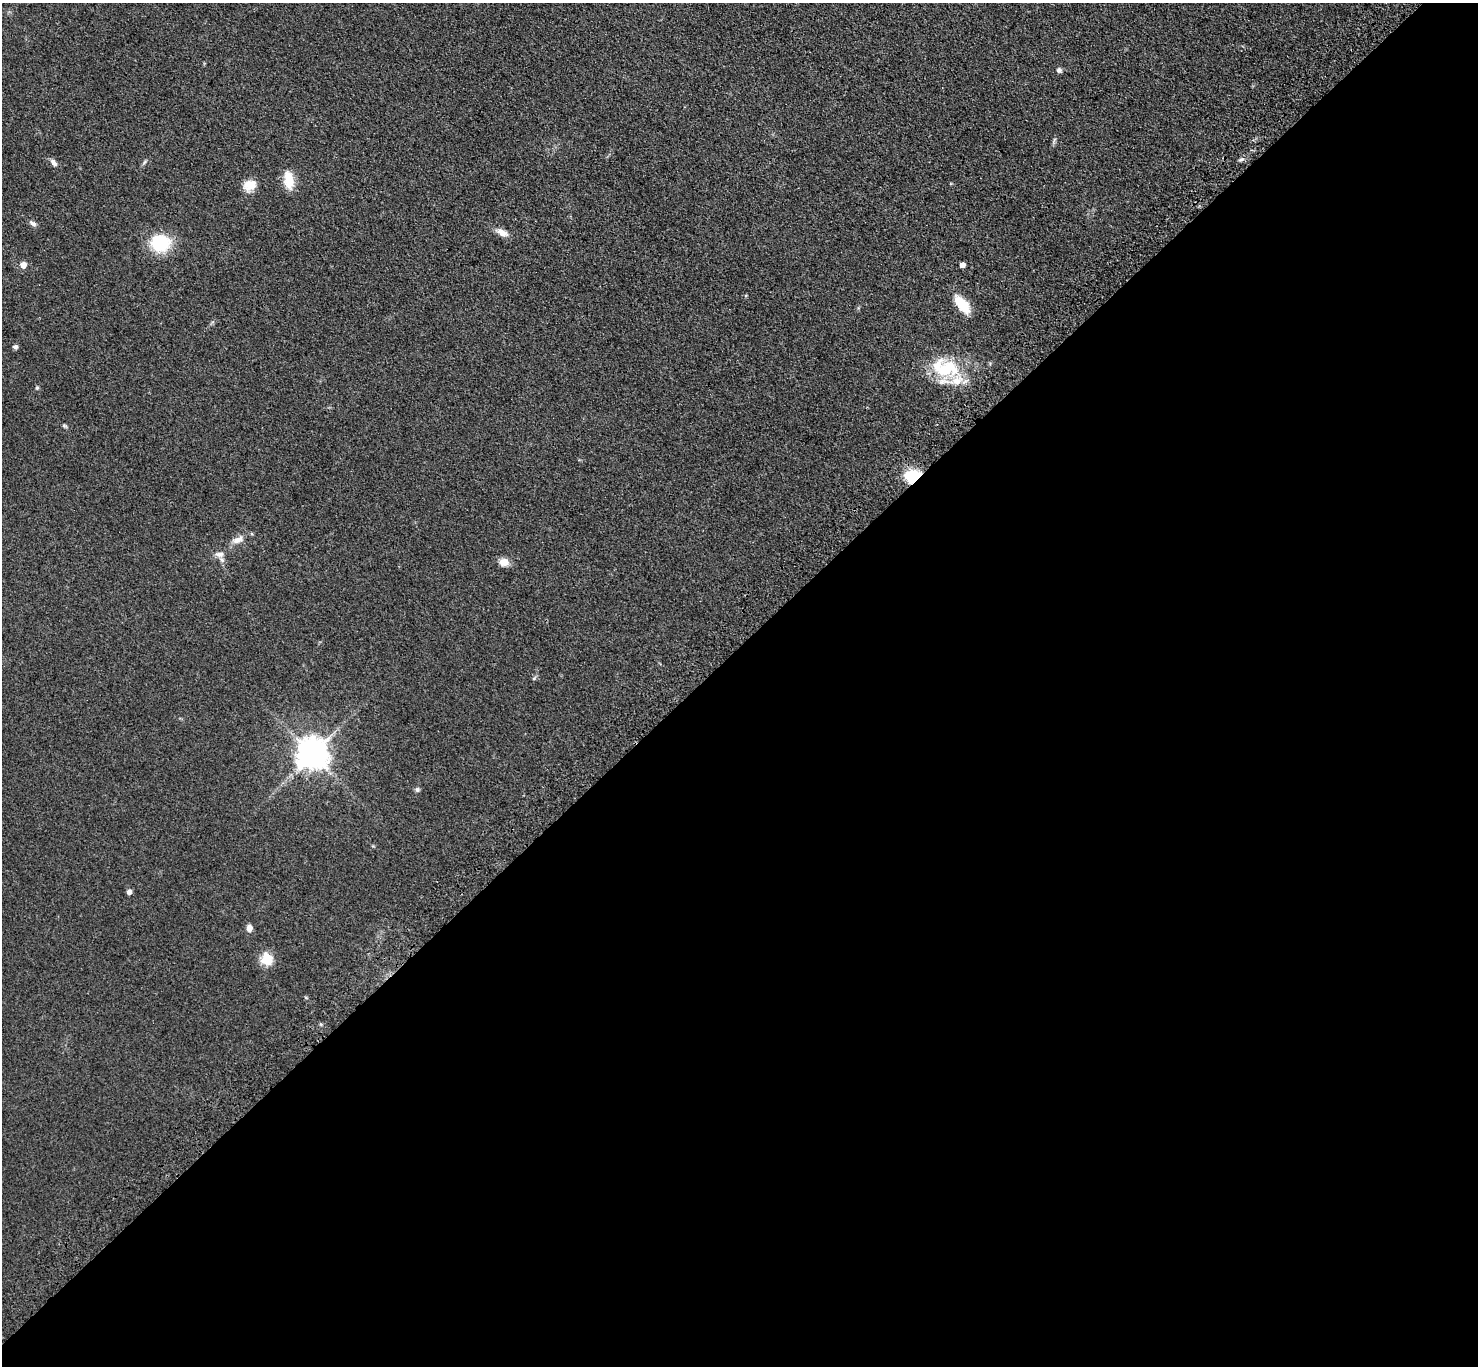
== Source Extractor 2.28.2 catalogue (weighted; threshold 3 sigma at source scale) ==
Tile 15 of 4 x 4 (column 3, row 4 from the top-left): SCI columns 3063-4538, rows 263-1626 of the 6123 x 6123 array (HDU 1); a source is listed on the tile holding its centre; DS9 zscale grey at full resolution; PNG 1480 x 1368 px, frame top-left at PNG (2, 3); no overlay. Shown black and unused: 53% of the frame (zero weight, under 3 of 4 exposures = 8% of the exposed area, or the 3 px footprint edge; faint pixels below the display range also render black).
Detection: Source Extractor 2.28.2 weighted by HDU 2 'WHT'; one run over the whole footprint, this tile lists its part. Background 0.122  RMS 0.0078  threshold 0.0352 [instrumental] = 3 sigma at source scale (4.5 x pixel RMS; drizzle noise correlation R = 1.50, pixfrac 1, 0.05/0.05 arcsec/px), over >= 5 px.
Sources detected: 27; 2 inside a brighter listed object's ellipse — not listed separately; the other 25 listed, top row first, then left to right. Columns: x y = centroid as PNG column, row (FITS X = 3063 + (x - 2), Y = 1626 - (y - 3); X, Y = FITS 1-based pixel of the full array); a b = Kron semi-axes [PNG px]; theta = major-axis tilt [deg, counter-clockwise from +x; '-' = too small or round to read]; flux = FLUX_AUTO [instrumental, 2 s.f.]
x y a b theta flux
1059 70 7 6 - 2
1241 159 8 4 19 1.7
53 163 11 6 -51 3
289 180 22 11 -81 14
250 185 16 12 29 9.8
33 223 10 5 -29 2.4
502 232 16 8 -30 5.9
160 243 23 20 1 33
23 265 5 5 - 7.4
962 265 4 4 - 5.3
962 304 23 10 -50 17
15 347 6 5 - 1.8
946 369 34 25 12 39
37 388 6 5 - 1.2
64 426 8 4 -9 1.2
912 476 19 14 27 23
238 540 16 8 27 5.8
219 554 12 7 -1 4.3
504 562 10 8 -5 7.4
312 754 9 9 - 1300
417 790 7 5 -89 1.6
129 892 5 5 - 3.1
249 928 8 7 - 3.9
267 959 16 14 -70 13
306 998 5 3 - 0.76
Overlapping masked pixels (flux is a lower limit): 1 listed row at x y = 912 476